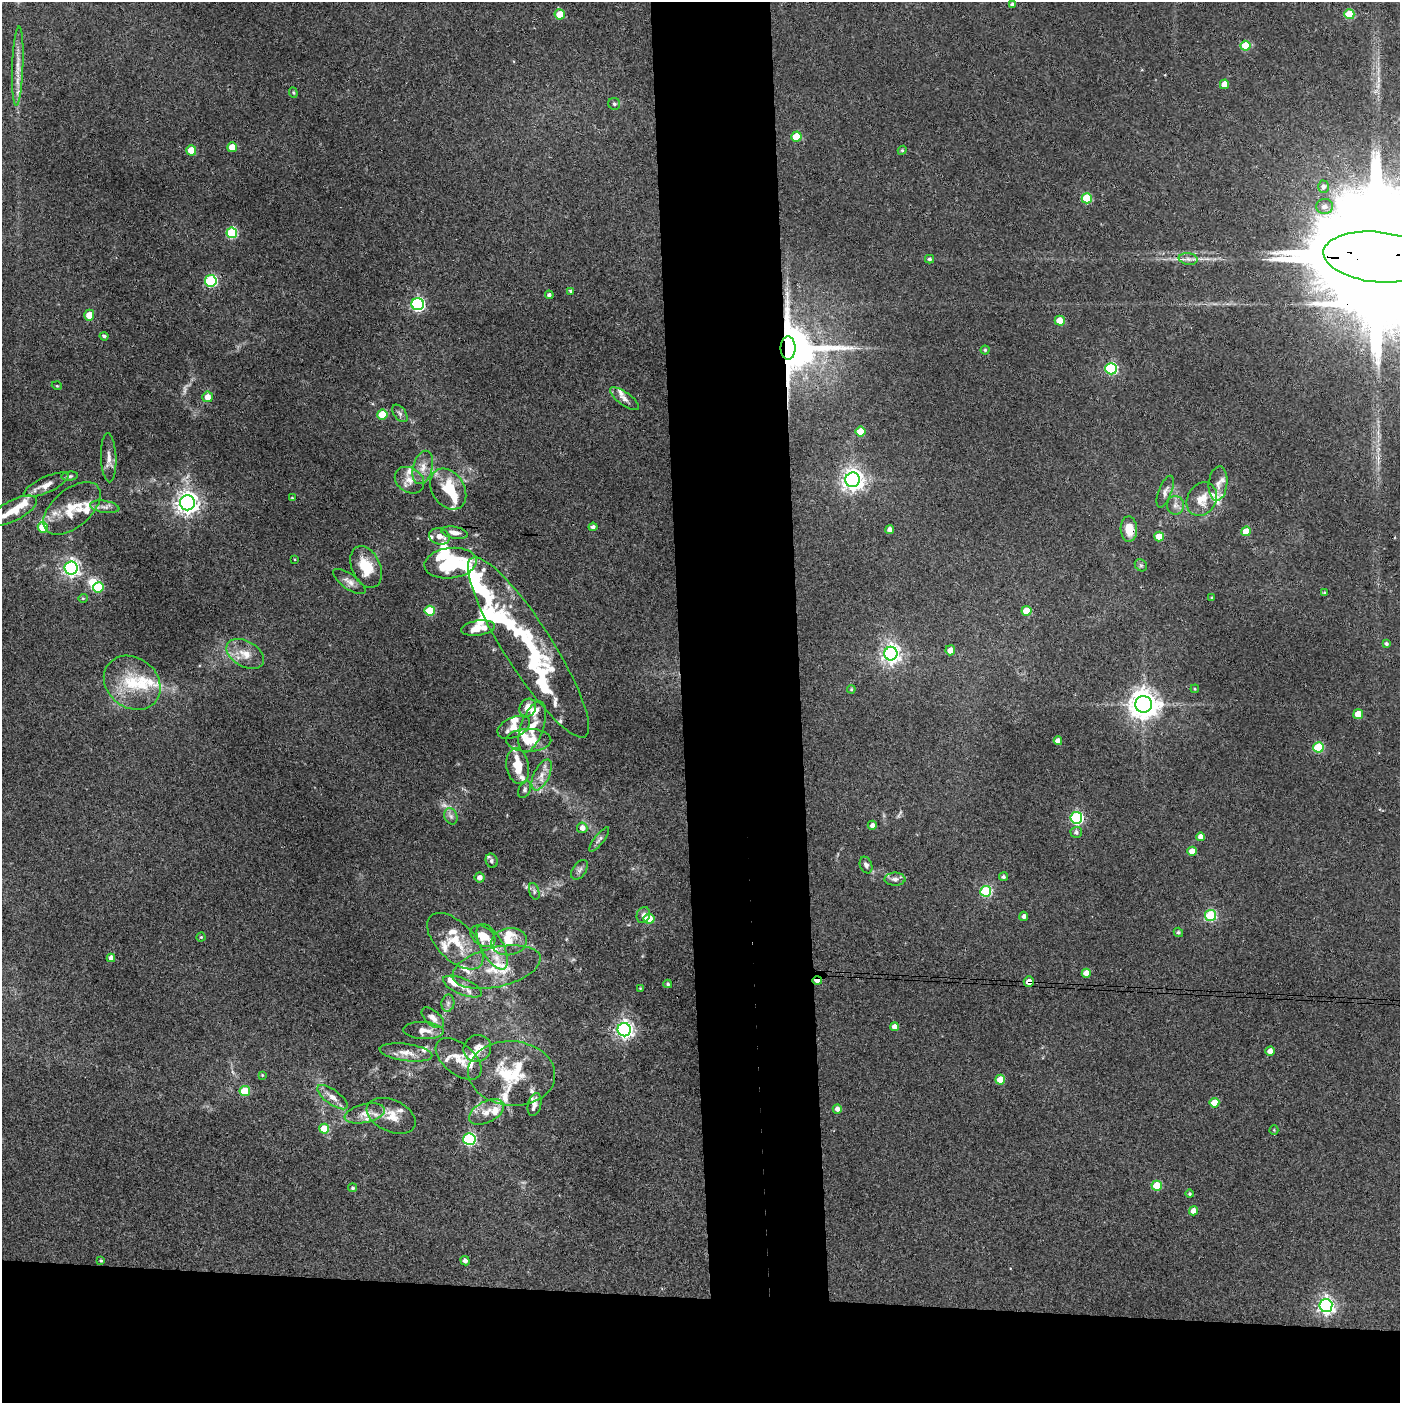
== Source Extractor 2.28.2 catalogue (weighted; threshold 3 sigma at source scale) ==
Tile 8 of 3 x 3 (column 2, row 3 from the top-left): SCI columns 1455-2852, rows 10-1410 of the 4305 x 4224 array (HDU 1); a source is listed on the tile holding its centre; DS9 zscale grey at full resolution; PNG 1402 x 1405 px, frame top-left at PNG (2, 2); each listed source drawn as its Kron ellipse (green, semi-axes under 4 px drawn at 4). Shown black and unused: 16% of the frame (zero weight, under 3 of 4 exposures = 6% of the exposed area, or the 3 px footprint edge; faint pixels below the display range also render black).
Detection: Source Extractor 2.28.2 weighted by HDU 2 'WHT'; one run over the whole footprint, this tile lists its part. Background 0.0685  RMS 0.0067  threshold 0.0301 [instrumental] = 3 sigma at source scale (4.5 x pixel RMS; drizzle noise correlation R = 1.50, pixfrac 1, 0.05/0.05 arcsec/px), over >= 5 px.
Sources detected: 203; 2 too faint to see at this stretch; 5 inside a brighter object's white glare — neither listed nor drawn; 41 inside a brighter listed object's ellipse — not listed separately; the other 155 listed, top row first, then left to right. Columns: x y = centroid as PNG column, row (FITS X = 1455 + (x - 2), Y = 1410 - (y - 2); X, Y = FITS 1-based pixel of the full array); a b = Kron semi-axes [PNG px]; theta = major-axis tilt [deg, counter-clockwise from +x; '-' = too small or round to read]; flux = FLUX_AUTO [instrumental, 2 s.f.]
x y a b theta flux
1012 4 4 3 - 1.3
560 14 5 5 - 12
1349 14 5 5 - 25
1245 46 5 5 - 22
18 66 39 5 88 9
1224 84 5 4 - 7.6
293 93 5 4 - 0.82
614 104 6 6 - 1.4
796 136 5 5 - 17
232 147 5 5 - 9.4
191 150 5 5 - 11
902 150 4 4 - 0.82
1323 187 6 5 - 2.3
1087 198 5 5 - 28
1324 206 8 7 - 3
232 233 5 5 - 48
1378 257 55 25 -6 67000
930 259 4 3 - 1.3
1188 259 9 6 -8 2.6
211 281 6 6 - 73
571 291 4 3 - 1.2
549 295 4 4 - 1.6
418 304 6 6 - 140
89 315 5 4 - 8.8
1060 321 5 5 - 12
104 336 4 3 - 1.3
788 348 11 7 90 3400
985 350 4 4 - 0.87
1111 369 6 5 - 74
57 386 5 3 - 0.57
208 397 5 5 - 5.8
624 399 17 6 -36 3.7
400 413 10 6 -52 2.1
382 414 5 5 - 17
860 431 5 5 - 11
109 458 24 7 -88 5.2
423 467 17 9 75 7
70 476 8 4 6 1.4
409 480 15 12 -33 6.7
853 480 7 7 - 450
1218 484 17 9 84 4.9
46 485 24 8 24 6.4
448 489 22 16 -57 22
1165 492 17 6 69 3.2
292 498 4 3 - 0.64
1202 499 17 14 60 9.4
187 503 7 7 - 460
1175 505 9 8 - 3.2
105 507 15 6 -9 3.4
72 508 34 19 41 19
13 511 26 10 27 11
43 527 5 5 - 25
593 527 4 4 - 1.8
890 529 4 4 - 3.2
1129 529 13 8 -87 10
1246 531 5 5 - 10
454 533 13 6 -10 4.6
439 536 10 8 -15 4.4
1159 537 5 5 - 14
294 559 3 2 - 0.49
451 563 26 15 7 57
1141 565 6 5 - 1.3
366 567 22 14 -66 17
71 568 6 6 - 230
349 582 19 7 -35 4.2
98 587 5 5 - 33
1324 593 3 3 - 0.73
83 598 5 4 - 0.74
1212 598 3 3 - 0.82
430 611 5 5 - 28
1026 611 5 5 - 14
478 628 17 7 9 10
1386 643 4 3 - 1.3
528 647 106 24 -57 93
950 650 5 5 - 5.6
245 654 20 12 -30 9.6
891 654 7 6 - 310
132 683 30 25 -38 29
851 689 4 4 - 0.75
1195 689 4 3 - 0.63
1144 704 8 8 - 960
528 708 9 8 - 6.2
1358 714 5 5 - 14
514 727 17 10 24 7.3
532 727 27 11 71 12
529 740 22 11 0 13
1058 741 4 4 - 3.8
1318 747 5 5 - 36
518 766 18 11 -80 11
542 775 17 7 64 6
525 789 9 6 63 1.6
451 816 8 6 -68 2.3
1076 818 6 6 - 99
872 825 4 4 - 2.2
582 828 5 5 - 3.6
1076 832 5 5 - 1.9
1201 837 4 4 - 4.4
599 839 15 4 52 2.2
1192 851 4 4 - 6.4
492 861 7 6 - 1.5
866 865 8 6 -68 2
579 870 11 6 55 2.3
480 877 5 5 - 3.2
1003 877 4 4 - 1.5
895 879 10 6 0 2.4
534 891 9 5 -73 1.6
986 891 5 5 - 49
643 915 8 6 69 2.4
1210 915 5 5 - 53
1024 916 4 4 - 2.1
649 919 5 5 - 11
1178 932 5 4 - 1.2
483 936 13 9 -33 13
201 937 4 4 - 0.77
455 941 35 18 -45 21
509 942 18 13 11 10
492 947 25 11 -61 12
111 958 4 4 - 3.1
497 967 45 20 13 28
1086 973 4 4 - 5.9
817 981 5 3 - 5
1029 982 5 5 - 4.5
668 984 4 3 - 1.1
462 987 21 8 -23 6
640 988 3 2 - 0.49
448 1003 9 6 79 2.2
433 1018 13 7 -41 4.1
894 1027 4 4 - 3.5
624 1030 6 6 - 260
423 1031 20 8 -2 6
477 1048 14 13 - 6.2
1270 1051 4 4 - 5.5
406 1052 26 8 -8 7.5
459 1059 27 15 -40 11
512 1073 43 32 -4 40
262 1075 3 3 - 0.59
1000 1080 5 5 - 12
245 1091 5 5 - 21
332 1097 18 7 -37 5.4
1214 1103 5 4 - 13
534 1105 12 6 76 3.1
837 1109 5 4 - 2.9
486 1112 19 10 27 8
365 1113 20 9 13 7.6
391 1116 26 16 -24 12
324 1129 5 5 - 18
1274 1130 4 4 - 0.67
469 1139 6 6 - 87
1157 1186 5 5 - 19
353 1188 4 4 - 1.2
1190 1194 4 4 - 1
1193 1211 4 4 - 5.2
101 1260 3 3 - 0.84
465 1261 5 4 - 2.4
1326 1306 6 6 - 250
Overlapping masked pixels (flux is a lower limit): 7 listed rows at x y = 1378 257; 788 348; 1129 529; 528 647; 497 967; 817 981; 1029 982
Isophote crosses this tile's border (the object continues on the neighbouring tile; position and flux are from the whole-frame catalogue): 2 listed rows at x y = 1378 257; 13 511